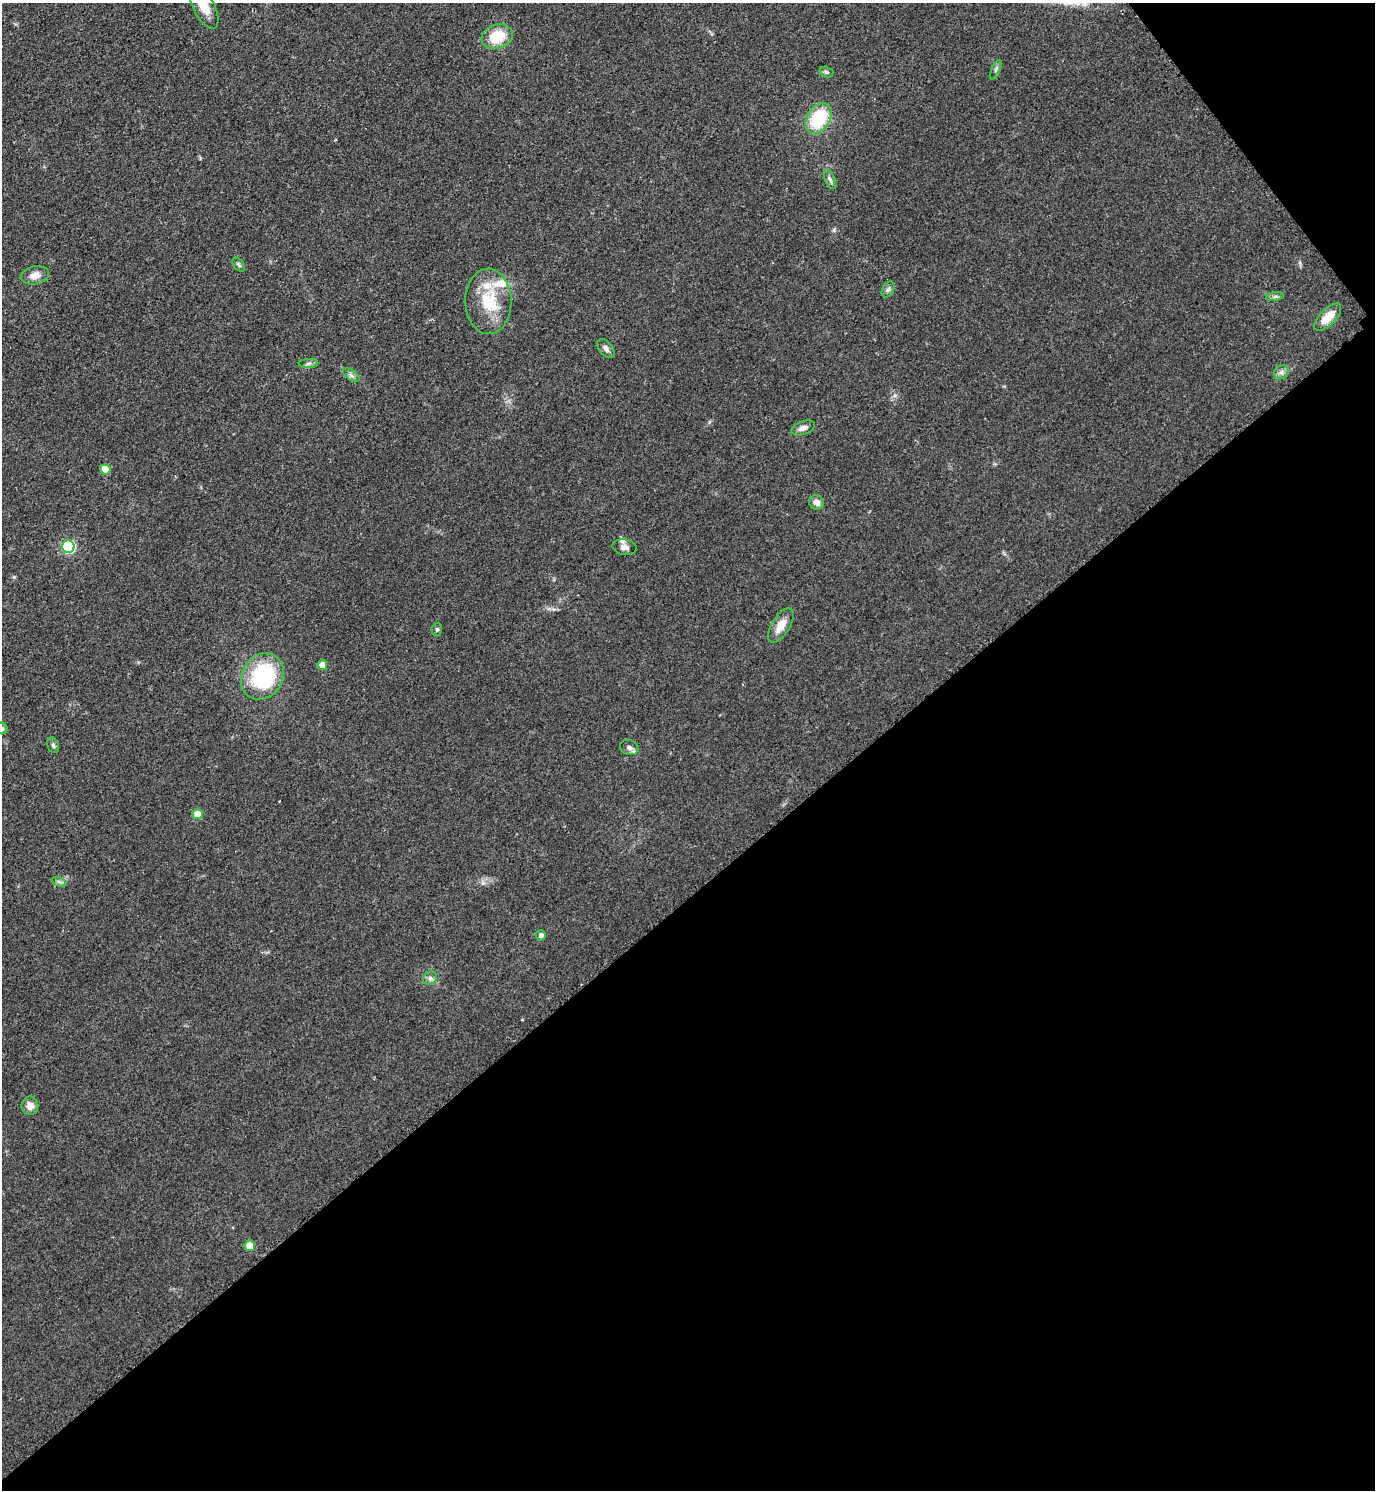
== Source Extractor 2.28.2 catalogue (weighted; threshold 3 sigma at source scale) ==
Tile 12 of 4 x 4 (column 4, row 3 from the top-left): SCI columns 4431-5803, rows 1495-2982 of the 5971 x 5974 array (HDU 1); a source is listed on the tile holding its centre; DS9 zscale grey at full resolution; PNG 1377 x 1492 px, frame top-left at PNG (2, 3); each listed source drawn as its Kron ellipse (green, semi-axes under 4 px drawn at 4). Shown black and unused: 42% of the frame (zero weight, under 2 of 3 exposures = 1% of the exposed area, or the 3 px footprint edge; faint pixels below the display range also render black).
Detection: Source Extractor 2.28.2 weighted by HDU 2 'WHT'; one run over the whole footprint, this tile lists its part. Background 0.0784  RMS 0.0076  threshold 0.0344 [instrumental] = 3 sigma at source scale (4.5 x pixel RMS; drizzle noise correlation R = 1.50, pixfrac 1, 0.05/0.05 arcsec/px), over >= 5 px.
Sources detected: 38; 1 inside a brighter object's white glare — neither listed nor drawn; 3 inside a brighter listed object's ellipse — not listed separately; the other 34 listed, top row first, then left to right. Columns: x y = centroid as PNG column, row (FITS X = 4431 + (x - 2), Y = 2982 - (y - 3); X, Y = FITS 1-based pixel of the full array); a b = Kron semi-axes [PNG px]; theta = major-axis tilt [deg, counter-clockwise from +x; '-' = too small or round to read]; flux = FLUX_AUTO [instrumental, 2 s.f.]
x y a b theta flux
204 6 25 10 -63 15
497 37 16 12 17 22
996 70 10 4 67 1.8
826 72 7 5 -17 1.6
818 118 16 11 58 41
830 180 10 5 -65 2.2
239 265 8 5 -54 1.6
35 275 14 9 13 7.2
888 289 8 5 63 2.2
1275 297 9 4 9 1.8
488 301 33 23 -89 32
1328 317 17 8 45 13
606 348 11 6 -52 3.2
309 363 10 4 1 1.9
1281 372 8 6 45 2.6
351 375 9 5 -36 2.3
803 428 12 6 20 3.7
105 469 5 5 - 16
816 502 7 7 - 4.8
68 547 6 6 - 89
624 547 12 7 -10 3.5
781 626 19 9 58 10
437 629 6 5 - 1.5
322 665 5 5 - 7.4
262 677 24 20 57 69
2 728 6 5 - 1.9
53 745 8 5 -69 1.8
629 747 9 7 -22 3.1
198 814 5 5 - 13
59 882 7 4 -19 1.7
541 935 5 5 - 2.6
430 978 7 6 - 2.3
30 1106 9 8 - 5.5
250 1246 5 5 - 15
Isophote crosses this tile's border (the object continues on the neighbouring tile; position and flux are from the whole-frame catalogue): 2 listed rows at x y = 204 6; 2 728